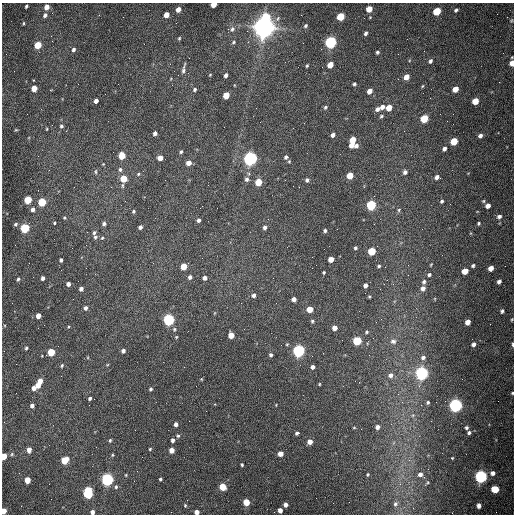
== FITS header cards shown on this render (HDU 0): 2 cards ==
NAXIS1  =                  512 /fastest changing axis
NAXIS2  =                  512 /next to fastest changing axis

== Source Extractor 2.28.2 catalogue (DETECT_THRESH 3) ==
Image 512 x 512 px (HDU 0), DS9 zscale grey, 1 PNG px = 1 image px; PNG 516 x 516 px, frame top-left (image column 1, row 512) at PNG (2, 3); no overlay
Background 1560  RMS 24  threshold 71.3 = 3 sigma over >= 5 px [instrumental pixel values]
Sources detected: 210; all 210 listed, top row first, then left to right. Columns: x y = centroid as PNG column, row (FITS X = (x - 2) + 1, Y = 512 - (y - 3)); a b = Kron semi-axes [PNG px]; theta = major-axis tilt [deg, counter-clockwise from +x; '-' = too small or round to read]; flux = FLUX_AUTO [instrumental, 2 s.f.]
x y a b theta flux
213 4 4 4 - 2.4e+04
26 6 4 3 - 2.2e+03
47 7 5 4 - 1.2e+04
178 9 5 4 - 1.0e+04
369 9 5 4 - 2.3e+04
456 10 5 3 - 3.1e+03
437 11 5 4 - 6.1e+04
45 15 5 4 - 4.3e+03
166 15 5 4 - 1.5e+04
266 17 6 5 - 5.6e+04
340 17 5 4 - 6.7e+04
511 20 5 3 - 1.4e+03
23 23 4 3 - 1.5e+03
305 26 5 4 - 2.6e+03
264 27 8 7 - 2.1e+06
232 29 8 6 55 5.4e+03
365 33 5 4 - 4.0e+03
51 36 3 2 - 1.4e+03
179 38 4 3 - 1.7e+03
233 42 5 4 - 2.3e+03
330 42 6 5 - 3.5e+05
38 45 5 4 - 4.5e+04
73 50 5 4 - 3.9e+03
377 52 4 3 - 2.9e+03
430 61 5 4 - 3.8e+03
512 63 5 4 - 1.7e+04
330 65 5 4 - 2.2e+04
307 66 3 2 - 1.9e+03
183 69 14 4 78 5.1e+03
210 75 3 3 - 1.2e+03
226 75 4 3 - 4.3e+03
406 77 5 4 - 1.4e+04
354 84 4 3 - 2.8e+03
422 86 4 3 - 1.4e+03
34 88 5 4 - 2.4e+04
195 89 5 4 - 2.8e+03
455 89 5 4 - 1.8e+04
369 91 5 4 - 1.2e+04
105 94 2 2 - 7.2e+02
226 95 5 4 - 3.4e+04
96 101 4 4 - 7.7e+03
475 101 5 4 - 2.6e+04
325 107 5 4 - 2.8e+03
382 107 5 4 - 6.9e+03
389 108 5 4 - 2.2e+04
377 109 6 5 - 5.5e+03
381 116 5 4 - 2.2e+03
424 119 5 5 - 6.7e+04
61 126 5 4 - 3.1e+03
293 128 2 2 - 6.8e+02
47 129 4 3 - 1.4e+03
16 130 5 3 - 1.4e+03
155 133 4 4 - 5.8e+03
333 135 4 4 - 6.1e+03
480 136 4 4 - 5.7e+03
353 140 5 4 - 2.6e+04
454 141 5 4 - 4.8e+04
351 145 5 4 - 1.3e+04
356 145 5 5 - 5.5e+03
444 149 4 3 - 5.0e+03
181 152 4 3 - 2.5e+03
122 156 5 4 - 4.5e+04
286 157 5 4 - 3.4e+03
160 158 4 4 - 1.5e+04
250 158 6 5 - 7.0e+05
289 161 4 4 - 1.8e+03
189 163 5 4 - 1.3e+04
103 164 3 3 - 1.2e+03
120 169 5 5 - 3.4e+03
96 172 6 3 -90 2.1e+03
405 172 5 4 - 4.9e+03
138 174 5 4 - 2.3e+03
350 176 5 5 - 2.9e+04
437 177 5 4 - 5.9e+03
124 179 5 4 - 4.2e+04
247 179 6 6 - 4.6e+03
307 180 5 4 - 4.2e+03
258 182 5 5 - 3.8e+04
299 187 2 2 - 1.1e+03
28 200 5 4 - 7.1e+04
442 201 4 3 - 2.8e+03
483 201 5 4 - 1.8e+03
42 202 5 4 - 8.2e+04
371 205 5 5 - 1.7e+05
488 206 5 4 - 8.9e+03
33 209 5 5 - 6.2e+03
399 210 6 4 62 2.2e+03
133 211 4 3 - 2.4e+03
499 216 6 5 - 5.4e+03
64 218 4 3 - 1.7e+03
198 220 4 3 - 5.2e+03
54 223 3 3 - 1.7e+03
478 223 4 4 - 2.3e+03
16 224 5 5 - 3.1e+03
104 224 4 4 - 4.0e+03
140 227 4 3 - 5.5e+03
25 228 5 5 - 1.4e+05
265 228 5 4 - 4.2e+03
325 230 4 4 - 3.1e+03
94 233 7 4 81 2.9e+03
95 237 6 5 - 3.1e+03
102 238 4 3 - 1.8e+03
355 248 4 4 - 2.6e+03
371 251 5 5 - 6.6e+04
331 259 4 4 - 1.6e+04
61 260 4 3 - 4.1e+03
431 264 4 3 - 1.2e+03
473 265 4 4 - 2.9e+03
184 266 5 4 - 3.4e+04
379 266 4 3 - 2.2e+03
491 268 5 4 - 1.1e+04
465 271 5 4 - 2.0e+04
324 272 3 3 - 2.0e+03
429 275 4 4 - 3.0e+03
190 277 4 4 - 4.5e+03
43 278 4 3 - 5.6e+03
205 278 4 4 - 6.2e+03
18 279 5 4 - 2.8e+03
499 281 5 4 - 5.2e+03
424 282 5 4 - 3.6e+03
68 284 4 4 - 6.6e+03
365 285 4 4 - 6.1e+03
423 288 5 4 - 6.9e+03
81 289 4 4 - 6.1e+03
254 295 5 4 - 4.9e+03
369 296 3 3 - 1.7e+03
294 299 4 4 - 8.0e+03
85 308 5 4 - 4.9e+03
310 309 5 4 - 3.1e+04
502 311 5 4 - 3.4e+03
38 316 4 4 - 1.3e+04
381 319 2 2 - 9.5e+02
169 320 5 5 - 3.5e+05
512 320 5 3 - 1.6e+03
312 321 4 4 - 2.4e+03
468 322 5 4 - 1.2e+04
334 328 4 4 - 1.0e+04
174 329 6 5 - 2.4e+03
367 332 5 4 - 2.1e+03
231 335 5 4 - 2.3e+04
176 337 4 4 - 1.4e+03
357 341 5 5 - 1.0e+05
393 341 8 6 -11 5.4e+03
287 344 4 3 - 1.4e+03
474 344 5 4 - 5.6e+03
513 344 5 2 - 2.9e+03
26 348 4 3 - 2.2e+03
123 351 4 4 - 5.5e+03
298 351 5 5 - 4.2e+05
51 352 5 4 - 5.0e+04
271 355 4 3 - 3.3e+03
423 357 5 5 - 4.9e+03
62 365 5 4 - 2.0e+03
312 367 4 4 - 5.5e+03
421 373 5 5 - 5.7e+05
391 375 6 6 - 5.9e+03
201 379 4 4 - 1.3e+03
40 381 4 4 - 1.6e+04
319 384 3 2 - 1.3e+03
38 385 4 4 - 1.5e+04
34 388 4 4 - 8.9e+03
151 389 4 3 - 2.9e+03
512 393 4 4 - 1.7e+03
90 398 3 3 - 2.7e+03
428 402 4 3 - 2.1e+03
455 405 5 5 - 6.3e+05
32 406 4 4 - 5.8e+03
413 415 5 4 - 2.1e+03
176 424 4 4 - 7.2e+03
377 427 4 4 - 6.3e+03
354 428 4 3 - 1.2e+03
466 428 4 4 - 2.9e+03
469 432 4 4 - 3.4e+03
297 433 4 3 - 3.1e+03
178 436 5 4 - 2.5e+03
110 440 5 4 - 2.1e+03
173 440 4 4 - 4.6e+03
310 442 4 4 - 1.3e+04
150 449 4 3 - 1.7e+03
29 450 5 4 - 1.0e+04
172 450 4 4 - 1.4e+04
12 454 5 4 - 2.0e+03
280 454 4 4 - 1.3e+04
112 455 4 4 - 1.6e+03
4 456 5 4 - 2.8e+04
452 458 3 3 - 1.4e+03
65 460 5 5 - 4.2e+04
242 465 3 3 - 2.1e+03
493 473 6 5 - 7.0e+03
368 474 4 3 - 1.7e+03
420 474 6 5 - 6.6e+03
481 476 5 5 - 5.0e+05
107 479 5 5 - 4.5e+05
160 479 3 3 - 2.4e+03
27 480 5 4 - 2.6e+04
400 484 4 4 - 1.9e+03
116 487 6 5 - 3.0e+03
223 487 5 4 - 4.3e+04
495 489 5 5 - 4.6e+04
88 492 8 5 -87 1.7e+05
316 498 2 2 - 3.1e+03
246 502 5 4 - 3.4e+04
395 504 7 6 - 4.6e+03
185 505 5 4 - 2.1e+03
286 505 4 4 - 6.1e+03
479 506 5 4 - 6.1e+03
280 510 4 4 - 8.7e+03
4 511 5 4 - 1.9e+04
92 512 4 4 - 6.9e+03
197 512 4 4 - 1.1e+04
At the frame edge (FLAGS 8, measured only in part): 9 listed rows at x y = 213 4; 512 63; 512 320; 513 344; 512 393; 4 456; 4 511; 92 512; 197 512